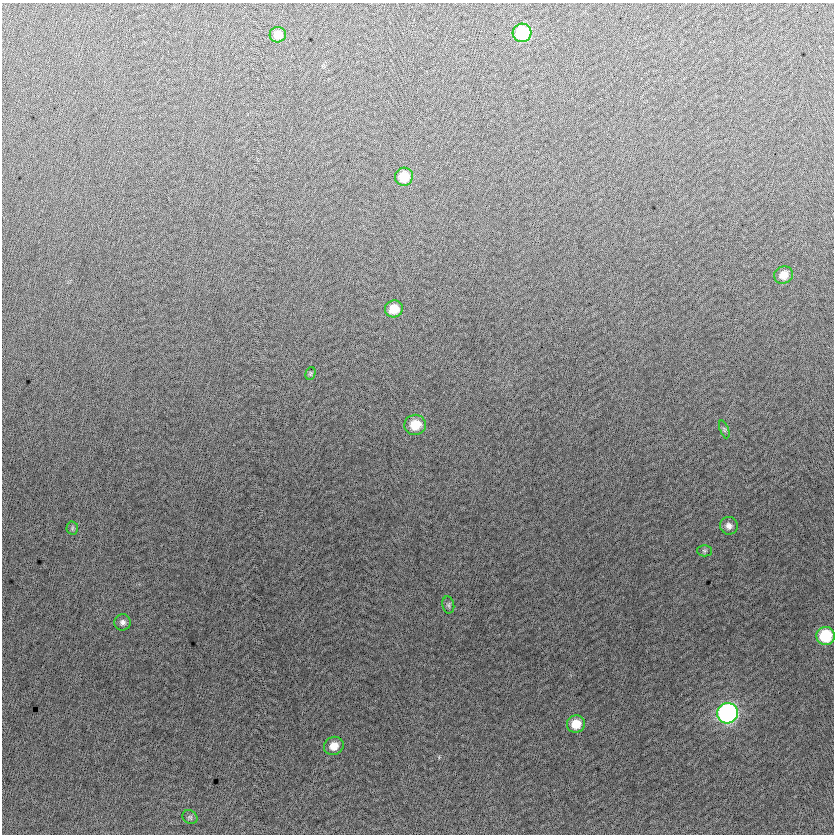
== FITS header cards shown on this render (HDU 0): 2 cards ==
NAXIS1  =                  832
NAXIS2  =                  832

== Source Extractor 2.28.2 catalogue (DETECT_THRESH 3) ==
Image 832 x 832 px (HDU 0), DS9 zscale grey, 1 PNG px = 1 image px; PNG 836 x 836 px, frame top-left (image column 1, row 832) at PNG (2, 3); each listed source drawn as its Kron ellipse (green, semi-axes under 4 px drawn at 4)
Background -6.06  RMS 13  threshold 37.9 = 3 sigma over >= 5 px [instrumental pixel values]
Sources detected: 18; all 18 listed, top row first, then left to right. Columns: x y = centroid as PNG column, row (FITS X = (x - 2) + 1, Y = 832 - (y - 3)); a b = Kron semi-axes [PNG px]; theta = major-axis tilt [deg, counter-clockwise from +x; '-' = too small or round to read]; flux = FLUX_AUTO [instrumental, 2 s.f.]
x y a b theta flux
522 33 9 9 - 48000
278 35 8 7 - 9600
404 177 9 9 - 21000
783 275 9 8 - 10000
394 309 9 8 - 16000
310 373 6 5 - 1200
415 425 11 10 - 20000
724 429 9 4 -69 1600
729 526 9 8 - 4500
72 528 6 6 - 1700
704 551 7 5 -1 1700
448 605 8 6 -79 2100
123 622 8 8 - 3400
825 636 9 9 - 43000
728 713 10 10 - 220000
576 724 9 8 - 15000
334 746 10 9 - 11000
190 817 8 6 -35 1700